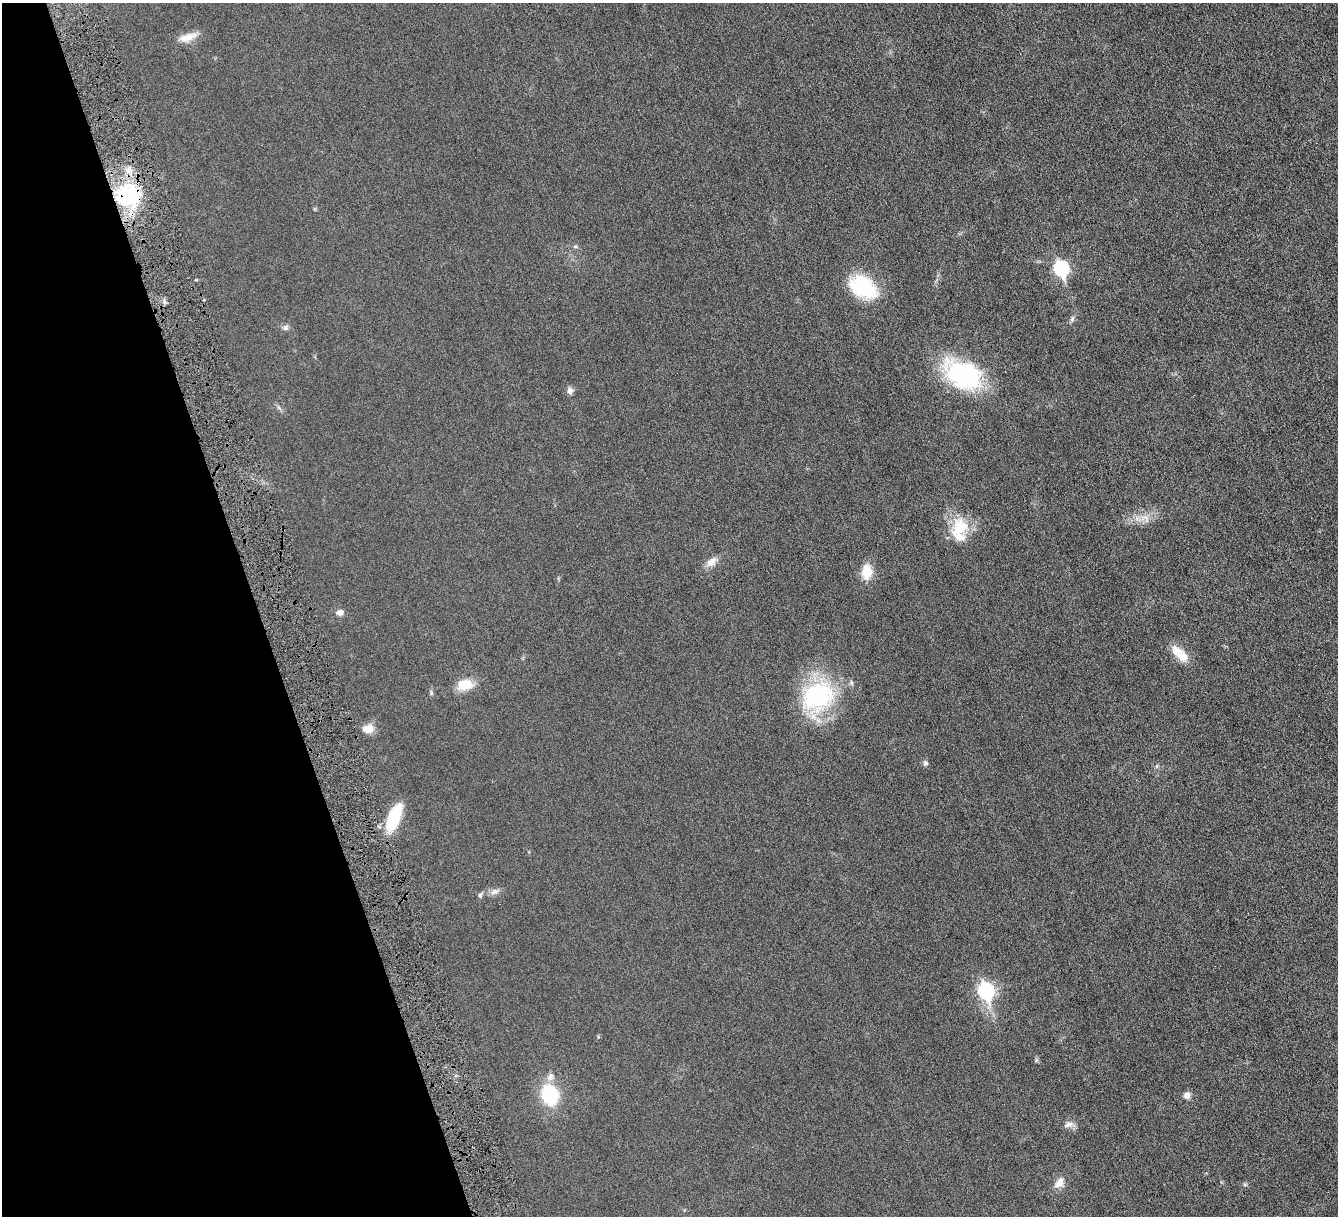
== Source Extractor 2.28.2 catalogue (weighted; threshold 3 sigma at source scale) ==
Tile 5 of 4 x 4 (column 1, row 2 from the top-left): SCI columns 7-1342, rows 2713-3926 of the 5353 x 5300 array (HDU 1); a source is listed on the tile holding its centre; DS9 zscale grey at full resolution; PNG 1340 x 1218 px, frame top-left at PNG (2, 3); no overlay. Shown black and unused: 19% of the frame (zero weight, under 4 of 8 exposures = <1% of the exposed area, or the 3 px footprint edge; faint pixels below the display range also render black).
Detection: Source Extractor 2.28.2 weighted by HDU 2 'WHT'; one run over the whole footprint, this tile lists its part. Background 0.0252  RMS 0.0048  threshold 0.0198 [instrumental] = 3 sigma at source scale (4.09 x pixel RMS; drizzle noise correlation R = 1.36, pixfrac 0.8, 0.05/0.05 arcsec/px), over >= 5 px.
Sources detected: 29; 1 inside a brighter listed object's ellipse — not listed separately; the other 28 listed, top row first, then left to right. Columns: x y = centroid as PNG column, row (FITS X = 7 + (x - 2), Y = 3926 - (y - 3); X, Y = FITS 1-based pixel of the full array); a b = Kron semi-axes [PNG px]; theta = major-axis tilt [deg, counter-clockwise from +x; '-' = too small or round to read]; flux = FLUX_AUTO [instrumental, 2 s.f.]
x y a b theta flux
188 37 26 8 17 4.4
127 195 28 26 11 33
575 246 6 4 1 0.58
1061 269 8 7 - 60
863 287 34 22 -32 23
1072 319 9 5 76 0.91
286 327 8 7 - 1.2
963 375 41 27 -25 48
570 391 8 7 - 1.6
1145 518 13 7 -45 2.8
960 528 27 20 57 13
711 562 15 9 33 3.2
867 572 18 12 88 6.8
340 612 9 7 6 2
1179 653 27 11 -43 6.7
465 685 16 11 8 8.4
817 696 42 34 32 43
368 729 14 10 6 4
925 763 7 6 - 0.92
394 817 30 13 69 17
494 892 12 6 21 1.8
480 895 6 5 - 0.77
986 991 9 7 -75 77
550 1077 12 8 61 2.3
550 1095 17 13 -75 25
1187 1095 8 8 - 2
1069 1124 13 7 15 2
1059 1183 16 10 55 3.4
Overlapping masked pixels (flux is a lower limit): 1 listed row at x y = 127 195